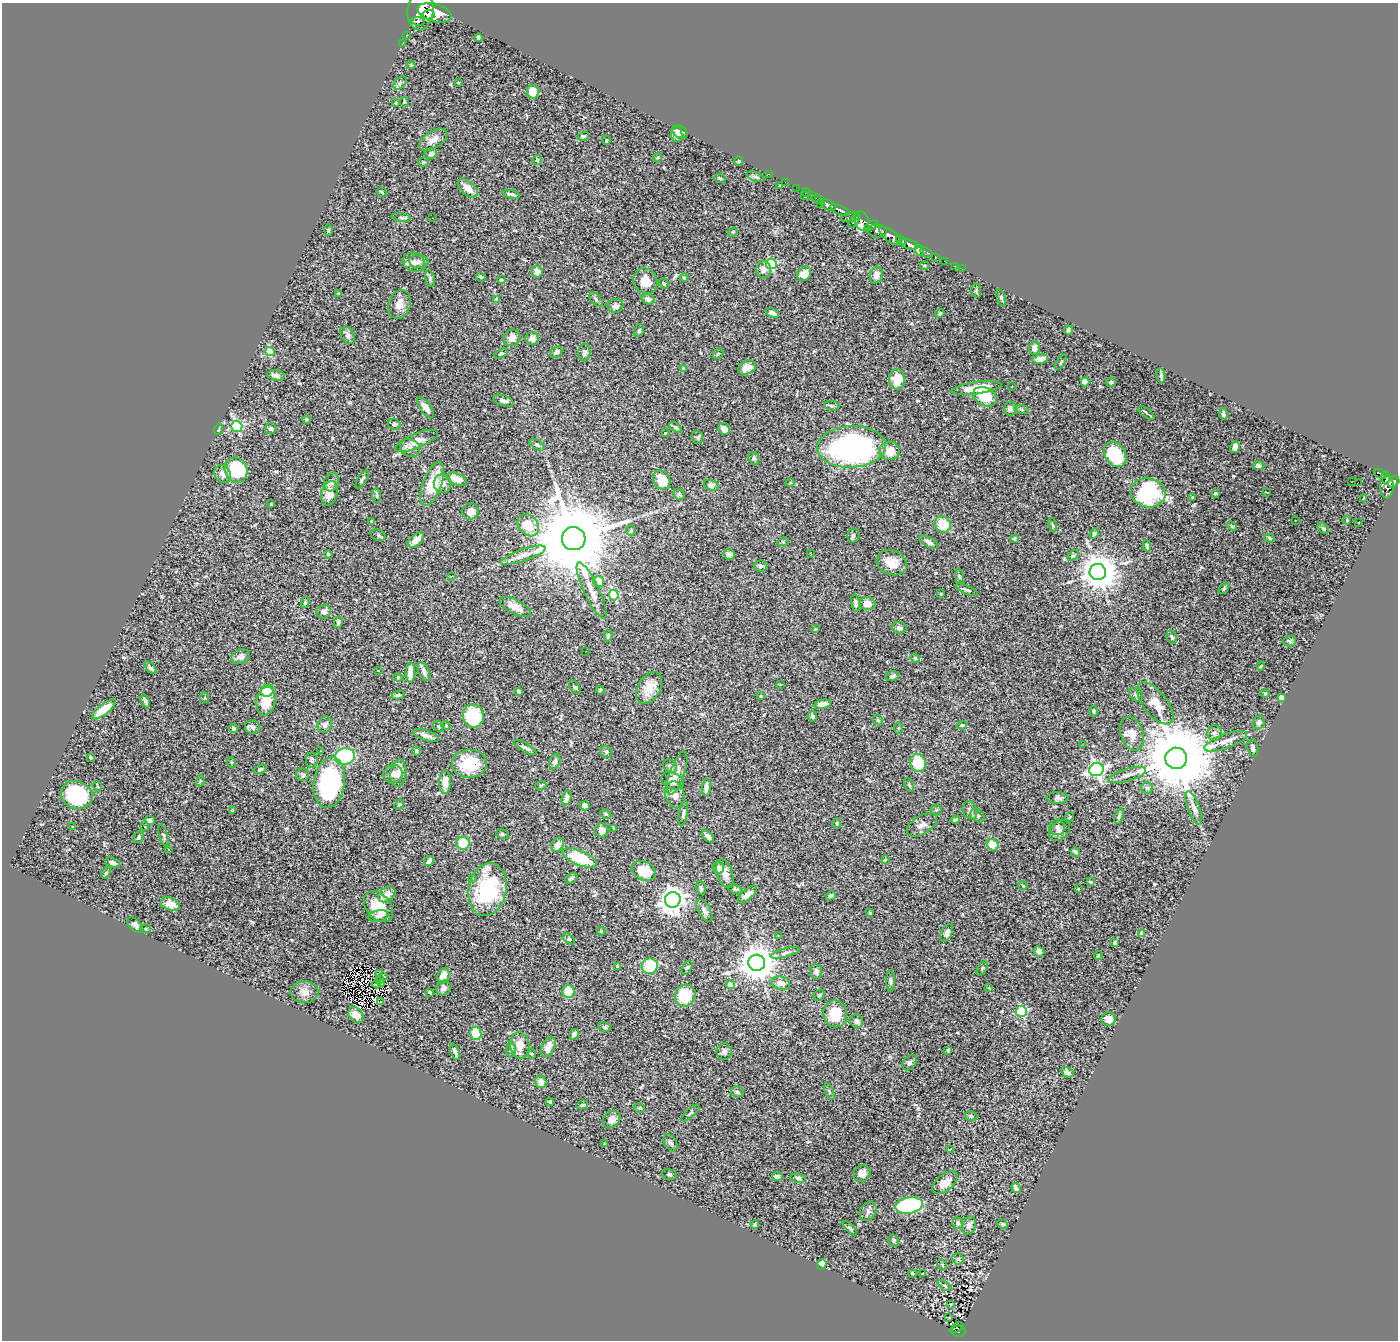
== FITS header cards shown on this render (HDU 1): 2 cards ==
NAXIS1  =                 1396
NAXIS2  =                 1338

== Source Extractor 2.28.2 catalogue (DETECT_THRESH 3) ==
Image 1396 x 1338 px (HDU 1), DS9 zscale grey, 1 PNG px = 1 image px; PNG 1400 x 1342 px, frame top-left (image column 1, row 1338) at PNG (2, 3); each listed source drawn as its Kron ellipse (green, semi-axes under 4 px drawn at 4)
Background 1.27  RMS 0.03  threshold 0.0914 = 3 sigma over >= 5 px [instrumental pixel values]
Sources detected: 423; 1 with non-positive FLUX_AUTO (blend fragments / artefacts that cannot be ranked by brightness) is neither listed nor drawn; the other 422 listed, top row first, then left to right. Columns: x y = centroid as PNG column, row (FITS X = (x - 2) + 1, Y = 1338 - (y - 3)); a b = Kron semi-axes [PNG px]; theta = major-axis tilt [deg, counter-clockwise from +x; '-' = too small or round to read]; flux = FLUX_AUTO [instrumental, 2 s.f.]
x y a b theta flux
420 10 20 13 84 7100
434 13 17 8 -16 6700
429 15 6 5 - 1700
418 21 7 3 -7 450
406 35 2 2 - 5.9
478 38 4 3 - 3.9
402 44 2 2 - 13
411 65 4 4 - 1.8
458 82 4 2 - 1.5
400 83 8 5 45 4.5
533 92 7 6 - 34
404 102 5 3 - 2
396 103 3 3 - 3
680 132 8 6 -31 9.3
677 134 7 5 88 11
583 136 6 4 15 3.6
433 140 15 8 33 16
606 140 4 3 - 1.4
431 154 6 5 - 5.4
657 158 4 3 - 1.8
537 160 5 4 - 2.2
739 161 4 4 - 2
423 162 5 4 - 2.5
769 174 2 2 - 15
756 177 9 4 -20 4.5
720 178 6 3 -18 2
785 182 2 2 - 4.1
780 186 3 3 - 2.2
468 188 12 6 -40 20
796 188 2 2 - 2.4
382 192 5 3 - 2.8
806 193 5 2 - 23
511 194 9 3 -12 6.2
811 195 3 2 - 37
804 196 3 2 - 100
818 199 5 3 - 44
820 204 3 2 - 1.6
828 205 8 5 -26 2000
840 210 10 4 -24 1600
850 217 9 4 12 580
401 218 10 3 -9 3.1
432 218 2 2 - 32
854 221 8 3 52 660
862 221 10 7 -70 1000
871 226 7 4 26 490
329 230 6 4 89 2.4
877 231 9 6 -2 1500
733 232 5 4 - 2.3
890 236 13 6 -38 3100
901 240 6 3 -39 330
909 244 9 4 -15 2500
919 250 6 4 -66 690
926 252 7 3 -37 160
935 257 4 3 - 87
945 261 3 2 - 31
414 262 11 9 -22 11
419 262 9 6 -5 7.5
771 264 5 5 - 190
924 266 4 2 - 2
955 266 2 2 - 11
764 269 8 7 - 11
962 269 2 2 - 7.5
537 272 6 5 - 11
804 274 8 6 49 23
876 275 8 6 72 11
481 277 5 4 - 3.4
684 278 4 4 - 2.4
430 279 8 4 -74 3.8
501 280 3 3 - 1.8
645 281 13 11 -61 28
664 284 5 4 - 3.2
976 291 7 5 -84 2.9
338 294 3 3 - 3.1
1001 298 9 4 -70 4
497 299 4 4 - 9.5
596 299 8 5 -51 4.3
648 299 6 5 - 10
399 304 14 11 71 19
615 306 8 7 - 7.8
772 313 7 4 -25 8.2
940 313 4 4 - 4
1068 330 4 3 - 4.3
639 331 6 5 - 3.5
348 335 9 6 -59 8.8
512 338 9 8 - 18
532 339 7 6 - 11
1035 348 7 5 74 10
270 352 4 4 - 91
556 352 6 5 - 6.3
584 352 9 6 87 6.3
501 353 7 4 26 3.3
718 354 6 4 43 2.7
1040 359 8 4 9 14
1061 362 9 2 59 1.9
747 368 9 6 23 15
684 369 4 3 - 4.3
276 375 9 5 -8 7.8
1161 375 7 4 -80 3.7
897 379 10 8 90 42
1085 382 4 4 - 39
1111 382 5 4 - 3.5
1011 386 3 3 - 3.9
977 388 25 6 8 47
985 397 12 9 -27 54
503 401 10 5 -19 8.2
832 406 8 5 -5 3.7
425 407 12 5 -56 16
1010 408 7 6 - 8.3
1022 409 7 4 -9 3.1
1146 413 9 2 -36 5.4
1223 414 6 4 -79 4
307 419 4 3 - 2.6
394 424 6 5 - 4.3
237 426 5 5 - 250
676 427 7 3 -35 3.1
218 429 6 3 73 2.8
271 429 6 5 - 4.4
724 429 6 5 - 13
665 433 3 2 - 1.3
697 437 6 5 - 2.9
417 441 23 7 23 22
537 445 8 4 -32 4.3
851 447 34 20 3 520
1235 447 6 4 75 8.7
410 448 10 8 -28 11
889 451 10 9 - 31
1115 454 13 10 -58 130
754 458 6 5 - 3.5
1258 466 6 4 -1 5.6
236 470 12 11 - 120
222 474 9 7 -63 12
1380 474 7 3 -26 270
1385 477 6 3 83 400
362 479 10 4 59 4.2
457 479 11 5 -23 21
662 480 10 8 -62 41
331 482 9 7 71 7.5
1352 482 3 2 - 24
1358 482 2 2 - 2100
1394 482 6 4 41 720
790 483 4 3 - 1.6
432 484 23 9 70 64
443 484 9 8 - 10
711 485 7 5 -21 7.8
1387 486 12 6 89 1000
1267 492 4 2 - 2.4
329 493 12 8 78 20
1148 493 17 14 -10 210
1216 493 3 3 - 2.2
679 494 6 5 - 4
377 496 7 3 -88 2.7
1192 498 3 3 - 2.4
1363 499 3 2 - 1.5
271 504 3 3 - 1.9
470 511 8 7 - 14
1295 520 3 2 - 2.3
1347 520 4 3 - 1.6
372 521 3 3 - 2.3
1359 522 2 2 - 1.8
943 524 8 8 - 54
528 525 12 9 -47 43
1052 525 7 3 -79 2.3
1232 526 5 4 - 2.4
1323 528 6 4 -40 2.8
631 530 5 4 - 2.6
1094 534 6 4 67 4
378 535 7 5 -22 3.6
853 535 7 6 - 4.3
1014 538 4 3 - 3.2
1269 538 5 4 - 3.3
574 539 12 11 - 36000
416 540 10 5 43 16
783 542 6 4 17 2.2
928 542 10 4 -29 9.6
1147 546 6 3 -80 2.7
811 553 3 2 - 2
328 554 3 3 - 2
729 554 6 5 - 6.2
523 555 23 6 19 20
1073 556 6 4 40 3.8
892 563 15 12 -21 28
761 566 7 5 6 5.9
1098 572 8 8 - 4900
451 576 2 2 - 81
959 577 7 3 -81 2.5
599 582 6 5 - 30
1224 588 6 3 54 2.8
592 590 30 8 -65 29
967 590 12 4 -23 4.6
941 594 3 2 - 2.3
614 595 5 5 - 150
305 602 5 4 - 2.7
855 603 8 4 -80 5.5
867 604 8 6 -2 17
515 607 17 7 -26 21
324 612 7 6 - 9.1
338 622 6 4 78 6.5
899 628 7 5 -5 6.8
815 629 4 4 - 2.1
608 636 6 4 81 3.5
1172 637 7 5 -61 3.7
1289 641 6 5 - 3.4
585 651 2 2 - 1.2
240 657 9 7 20 9.9
915 658 5 4 - 5
1261 666 4 3 - 1.7
150 668 7 4 -44 5
378 670 2 2 - 1.4
410 672 10 5 88 14
424 672 10 5 -67 8.1
892 676 7 4 15 5.7
398 677 4 4 - 3.4
781 685 3 2 - 1.7
575 687 8 4 -55 3.4
649 688 17 11 59 30
600 690 4 3 - 3.4
267 691 6 5 - 54
518 691 4 3 - 3
1265 693 5 4 - 2.5
398 695 6 3 12 2.6
1136 695 7 6 - 6.1
761 696 3 2 - 1.6
1281 697 4 4 - 22
205 698 5 3 - 1.8
145 701 7 3 -65 5.3
266 701 14 9 79 47
1155 703 25 12 -52 39
822 704 8 4 10 14
104 709 14 5 38 46
1094 711 5 4 - 4.5
473 716 11 10 - 130
812 716 5 4 - 5.6
878 720 6 4 -45 2.5
1259 722 7 6 - 7.6
325 725 8 7 - 7.7
962 725 5 4 - 3.1
439 726 6 5 - 3.2
446 726 4 4 - 2.2
253 727 8 6 -20 5.4
898 728 5 4 - 2.2
234 729 4 3 - 4.1
1214 733 8 7 - 6.1
1132 734 17 11 -73 24
426 735 13 5 -18 11
1226 741 22 7 20 16
1082 744 2 2 - 2.5
525 747 13 4 -31 5.3
1253 748 8 5 -81 6.4
321 751 3 2 - 1.8
416 751 4 4 - 4.5
606 752 6 5 - 4.2
345 756 10 8 9 220
90 757 3 3 - 3.2
1176 758 11 10 - 28000
312 760 7 5 -85 4
231 762 5 3 - 2.1
555 762 8 5 70 6.9
918 763 9 7 -74 69
469 764 17 14 -3 74
670 766 7 6 - 4.9
261 769 7 3 21 3
1096 770 7 6 - 640
398 773 13 8 83 13
677 773 23 7 71 16
393 774 10 9 - 14
303 775 6 6 - 5.5
1127 775 19 6 17 14
200 781 5 3 - 2
673 781 12 8 -22 16
445 782 11 6 88 23
329 783 25 15 81 290
541 785 5 3 - 2.2
909 785 7 3 -64 2.6
97 786 5 3 - 1.9
706 787 8 3 84 9.4
1147 788 6 6 - 4
675 794 13 9 -75 16
77 795 16 13 -21 190
566 798 8 4 72 11
1058 798 11 5 -2 7
399 804 5 4 - 2.7
585 806 5 4 - 13
1194 808 17 6 -69 11
936 810 5 5 - 2.9
970 810 9 7 -68 7.4
232 811 3 2 - 2.5
606 814 6 4 -27 2.8
683 814 12 4 79 5
978 816 8 6 -46 5.4
1119 816 8 4 72 3.7
1070 817 5 3 - 1.8
150 820 5 4 - 6.5
955 820 4 3 - 3.2
837 823 5 4 - 2.5
922 825 17 9 31 13
73 827 3 2 - 3.7
145 827 3 2 - 1.8
1057 827 8 7 - 7.6
614 829 3 3 - 1.9
602 830 7 6 - 8.8
1059 830 12 9 45 10
502 834 6 5 - 3.2
164 836 12 3 -73 3.4
138 837 6 5 - 4.3
708 837 7 4 -48 7.8
463 843 6 6 - 57
557 845 8 5 56 14
993 845 6 5 - 35
168 850 3 2 - 4.6
1075 852 5 3 - 4.2
579 858 18 7 -22 85
885 860 3 2 - 1.4
429 861 5 3 - 5.9
112 863 8 5 -21 4.8
718 868 6 5 - 13
644 871 13 9 -26 35
106 873 6 3 53 2.2
725 874 15 7 -72 16
472 878 3 2 - 4.5
571 878 7 4 36 4.3
1091 882 4 3 - 2.4
1023 886 4 3 - 2
701 888 7 5 -73 4.4
487 889 27 19 79 180
735 889 7 4 -7 3.5
1078 889 4 3 - 1.7
387 894 9 7 35 15
747 894 12 5 40 10
830 896 5 3 - 4.8
673 900 8 7 - 2000
170 904 10 6 -18 16
379 907 17 12 -49 41
704 910 12 6 -60 8.5
870 913 4 3 - 1.7
378 916 10 5 11 6.5
135 925 9 5 -46 5.3
146 929 5 3 - 1.5
601 931 4 4 - 2.2
947 933 9 5 63 6.6
1142 934 4 4 - 24
779 936 3 2 - 3.4
569 939 7 4 -44 3.2
1115 943 4 3 - 3.5
1039 951 5 5 - 14
785 953 15 4 14 6.8
1098 955 4 4 - 2
757 963 8 8 - 4600
618 966 4 3 - 5.5
650 966 8 7 - 110
687 968 7 5 61 3.4
982 968 8 3 58 3
816 972 7 6 - 7.2
380 974 3 2 - 4.1
384 976 3 2 - 1.9
443 976 8 5 67 29
379 979 3 2 - 0.63
890 981 10 4 -89 4
781 983 9 6 -16 11
377 984 4 2 - 0.12
382 984 4 2 - 2
730 985 4 4 - 11
443 988 8 7 - 11
989 988 3 2 - 1.2
304 992 14 11 1 16
430 992 4 3 - 2.8
568 992 6 6 - 47
685 995 11 10 - 76
819 995 6 4 45 3.9
381 1002 2 2 - 1.6
1021 1011 5 5 - 220
835 1014 13 12 - 64
356 1015 9 6 -48 23
1109 1019 7 7 - 15
857 1021 7 6 - 6.1
605 1027 6 5 - 3.3
476 1033 6 5 - 52
574 1034 6 4 56 6.2
520 1045 13 10 -82 21
548 1047 11 6 66 21
511 1050 7 5 86 4.3
948 1050 4 2 - 2.4
455 1052 9 3 -68 6.9
724 1052 8 7 - 6.4
532 1054 5 3 - 1.8
909 1063 9 6 47 6.6
1067 1072 7 4 -23 7.1
541 1082 6 5 - 14
737 1092 6 5 - 3.6
829 1092 9 3 -69 2.7
550 1102 4 3 - 2.7
582 1105 6 4 12 2.7
639 1108 6 4 -17 2.5
690 1113 12 2 41 2.3
971 1116 6 4 -19 2.8
612 1119 9 7 44 13
670 1143 9 6 -59 6.2
605 1144 4 3 - 1.6
950 1149 3 2 - 1.6
669 1174 7 5 -18 4.4
862 1174 8 8 - 15
777 1177 5 4 - 6.6
798 1178 8 4 -8 4.8
945 1183 15 8 39 27
1016 1188 5 4 - 8.3
909 1205 14 8 9 250
868 1212 10 8 58 7
958 1223 6 5 - 6.6
755 1224 4 3 - 3.2
1003 1224 6 3 -27 2.5
969 1226 9 6 71 8.4
850 1228 9 4 -45 3.6
894 1240 6 5 - 3.5
958 1259 6 5 - 3.7
822 1264 5 4 - 14
942 1265 6 4 -66 3.4
912 1273 3 3 - 2.4
923 1273 3 2 - 1.4
945 1286 8 3 -30 2.5
950 1304 2 2 - 1.8
949 1317 3 2 - 5.8
957 1328 7 3 29 66
958 1331 7 5 -4 110
At the frame edge (FLAGS 8, measured only in part): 1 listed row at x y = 420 10
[1 non-positive-flux detection neither listed nor drawn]